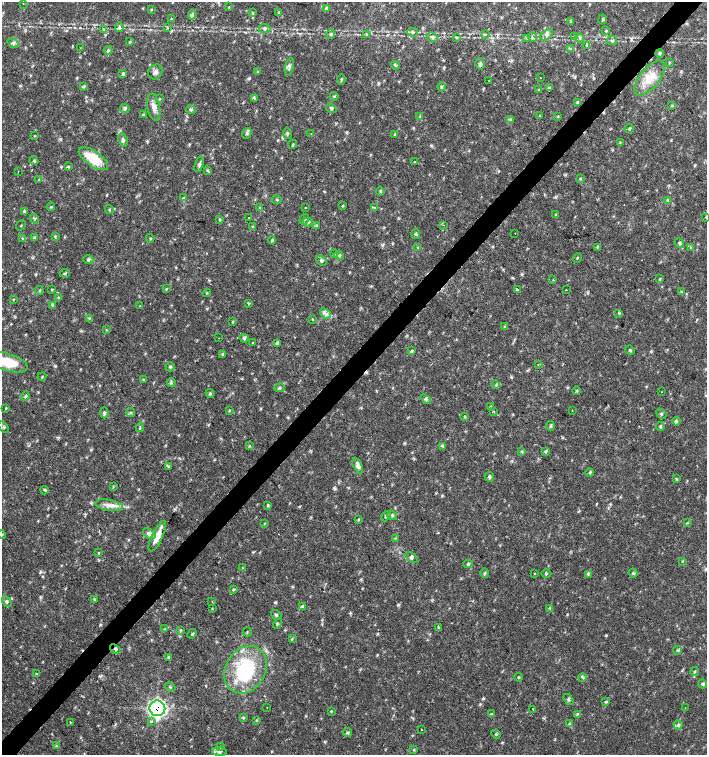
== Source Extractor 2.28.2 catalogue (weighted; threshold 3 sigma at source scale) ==
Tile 10 of 4 x 4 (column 2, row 3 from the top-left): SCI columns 1635-3043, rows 1507-3012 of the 6023 x 6029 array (HDU 1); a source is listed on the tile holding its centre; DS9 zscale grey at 2 x 2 block average (1 PNG px = mean of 2 x 2 image px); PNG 709 x 757 px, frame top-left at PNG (2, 2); each listed source drawn as its Kron ellipse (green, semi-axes under 4 px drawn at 4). Shown black and unused: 4% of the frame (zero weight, under 2 of 3 exposures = <1% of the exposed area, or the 3 px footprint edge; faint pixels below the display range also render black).
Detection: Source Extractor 2.28.2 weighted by HDU 2 'WHT'; one run over the whole footprint, this tile lists its part. Background 0.018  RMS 0.0031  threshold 0.0141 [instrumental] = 3 sigma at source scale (4.5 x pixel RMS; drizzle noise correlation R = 1.50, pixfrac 1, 0.0396/0.0396 arcsec/px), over >= 5 px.
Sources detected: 262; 4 cosmic-ray / hot-pixel residue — neither listed nor drawn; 4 inside a brighter listed object's ellipse — not listed separately; the other 254 listed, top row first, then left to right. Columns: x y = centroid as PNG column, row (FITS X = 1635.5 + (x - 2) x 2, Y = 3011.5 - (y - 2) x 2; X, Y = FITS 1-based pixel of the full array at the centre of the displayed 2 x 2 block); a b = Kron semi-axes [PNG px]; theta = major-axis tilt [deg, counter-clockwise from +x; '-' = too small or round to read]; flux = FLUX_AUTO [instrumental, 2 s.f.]
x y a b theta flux
23 4 2 2 - 0.4
229 7 3 2 - 0.45
327 8 4 3 - 2.9
151 9 3 2 - 0.67
252 13 4 2 - 0.54
279 13 3 3 - 0.6
192 15 5 2 - 1.1
172 19 3 3 - 0.86
603 19 4 3 - 0.86
571 21 3 2 - 0.63
119 27 5 4 - 1.7
167 28 4 2 - 0.73
265 29 6 4 -8 1.7
104 30 3 3 - 0.57
606 31 4 2 - 0.71
413 32 5 4 - 1.7
331 34 5 4 - 1.6
366 34 4 3 - 0.72
485 34 4 3 - 0.74
547 35 7 4 38 2.3
574 36 3 2 - 0.55
432 37 6 5 - 1.9
456 37 4 3 - 0.71
532 37 5 3 - 1.2
527 38 3 2 - 0.6
580 38 5 3 - 1.4
612 40 5 4 - 1.2
130 42 4 2 - 0.52
13 43 6 4 -36 2.2
586 45 2 2 - 1.1
80 48 2 2 - 0.59
570 49 3 2 - 0.46
108 50 4 4 - 1
660 53 4 3 - 1.2
669 62 3 3 - 0.56
480 64 6 4 -76 1.5
395 65 4 3 - 1.1
289 67 9 3 79 1.8
155 72 8 6 51 2.8
258 72 4 3 - 0.89
123 74 4 3 - 1.2
540 78 2 2 - 0.65
650 78 21 9 50 14
341 79 5 2 - 0.79
489 80 2 2 - 0.64
83 87 3 2 - 0.68
442 87 4 3 - 1.1
549 87 3 2 - 0.77
539 90 4 3 - 0.82
334 96 4 3 - 0.73
254 98 4 3 - 0.87
159 99 4 2 - 0.56
578 102 4 3 - 0.81
672 106 4 2 - 0.58
154 107 14 6 -79 5.3
125 108 5 4 - 1.4
331 108 5 4 - 1.4
191 109 5 4 - 1.2
143 115 4 2 - 0.66
420 116 3 3 - 0.59
540 116 3 3 - 0.84
558 116 4 2 - 0.46
510 120 3 3 - 1
629 129 5 2 - 0.83
287 133 6 3 -81 1.1
247 134 6 3 48 1.3
311 134 2 2 - 0.83
395 135 4 3 - 0.84
34 136 3 2 - 0.45
123 140 7 4 -67 2
620 142 3 2 - 0.57
293 144 4 2 - 0.73
93 159 17 7 -35 22
34 161 4 3 - 0.85
414 162 2 2 - 0.91
199 164 8 4 71 1.7
68 167 3 3 - 0.66
207 170 4 3 - 0.85
18 171 2 2 - 0.29
39 179 3 2 - 0.38
580 179 3 3 - 0.63
380 191 4 3 - 0.8
183 198 4 3 - 0.74
277 200 4 3 - 0.75
668 200 3 2 - 0.6
342 206 4 2 - 0.52
51 207 4 2 - 0.53
259 208 3 3 - 0.55
306 208 2 2 - 0.8
374 208 4 3 - 1.1
109 210 5 2 - 0.61
25 211 4 3 - 1.4
556 214 3 3 - 0.55
706 217 3 2 - 0.46
249 218 2 2 - 1.1
34 219 5 3 - 1
304 219 5 3 - 1.1
219 220 3 3 - 0.66
308 222 5 3 - 1.2
21 225 5 2 - 0.43
444 225 2 2 - 0.28
316 226 3 3 - 0.79
253 227 4 2 - 0.6
515 233 2 2 - 0.77
416 234 5 4 - 1.1
55 236 3 3 - 0.69
23 238 3 2 - 0.73
34 238 4 3 - 1.2
150 238 4 2 - 0.58
272 240 4 3 - 0.98
679 243 5 3 - 1.1
418 247 4 3 - 0.73
597 247 4 3 - 0.8
690 247 3 3 - 0.82
334 254 4 3 - 0.9
339 255 5 4 - 1.4
577 258 5 2 - 0.5
88 260 5 4 - 1.4
321 261 6 4 -40 1.5
65 273 5 2 - 0.74
660 279 4 3 - 0.85
553 280 3 2 - 0.49
166 289 3 2 - 0.53
517 289 2 2 - 26
39 290 4 3 - 0.75
52 290 4 2 - 0.62
566 290 2 2 - 0.47
681 292 4 3 - 0.78
207 293 4 2 - 0.46
59 297 3 2 - 0.54
13 299 3 2 - 0.47
248 303 4 2 - 0.81
52 305 4 3 - 0.84
140 306 3 2 - 0.38
325 313 6 4 -41 5.1
619 313 4 3 - 0.65
89 318 4 4 - 0.99
312 319 3 2 - 0.41
232 322 3 3 - 0.51
505 327 4 2 - 0.62
106 330 3 2 - 0.42
219 338 2 2 - 0.48
244 338 5 4 - 1.2
252 343 2 2 - 1.3
277 343 4 3 - 1
630 350 5 3 - 0.9
411 351 4 3 - 0.89
222 355 4 2 - 0.63
7 362 21 8 -17 24
538 364 3 2 - 0.53
170 367 4 3 - 0.88
42 377 4 2 - 0.63
143 380 4 3 - 0.7
171 383 4 2 - 0.75
496 385 4 2 - 0.84
279 388 5 2 - 0.96
577 391 4 2 - 0.76
661 392 2 2 - 0.29
210 393 4 3 - 0.87
25 396 5 3 - 1
426 399 6 3 -40 1.1
491 406 3 2 - 0.59
6 408 4 2 - 0.55
229 410 4 3 - 0.67
572 410 2 2 - 0.33
494 411 3 2 - 0.47
130 412 4 3 - 0.92
104 413 5 3 - 1.3
661 414 6 3 -46 0.9
465 417 3 3 - 0.68
676 421 4 2 - 0.64
550 426 5 3 - 0.98
4 427 6 3 -50 1
140 427 5 2 - 0.78
660 427 4 3 - 1.1
249 446 3 2 - 0.5
443 446 4 3 - 0.88
522 451 3 2 - 0.56
546 452 3 2 - 0.72
169 466 3 2 - 0.59
358 466 8 4 -63 3.5
589 473 4 2 - 0.59
489 477 5 4 - 1.3
676 479 3 2 - 0.61
113 487 3 2 - 0.6
45 490 4 3 - 0.88
109 505 14 5 -10 5
268 505 4 3 - 0.96
392 515 5 3 - 1.2
386 516 6 4 50 1.5
358 519 4 2 - 0.7
265 523 3 2 - 0.53
687 523 3 2 - 0.48
149 534 7 4 -34 3
2 535 4 3 - 0.74
157 536 17 5 65 8.6
395 538 3 3 - 0.57
98 553 3 2 - 0.5
411 557 7 4 -37 1.6
682 561 3 2 - 0.54
468 564 5 4 - 1
242 568 3 2 - 0.51
485 573 4 3 - 0.95
633 573 4 3 - 1
535 574 2 2 - 0.71
546 574 5 3 - 0.87
588 574 3 2 - 0.62
233 590 3 2 - 0.66
95 600 4 3 - 0.82
7 602 5 3 - 1.2
212 602 3 2 - 0.31
302 606 4 3 - 1.6
549 608 4 2 - 0.63
212 609 3 2 - 0.38
276 615 6 4 -36 1.3
277 624 5 3 - 0.9
439 627 3 3 - 0.72
165 629 3 3 - 0.51
181 630 3 2 - 0.57
247 632 4 2 - 0.6
192 634 5 3 - 0.86
292 639 3 2 - 0.53
115 649 6 3 -40 1.4
678 650 4 3 - 0.97
169 657 4 3 - 0.88
245 670 25 20 59 53
695 671 4 2 - 0.68
37 674 3 3 - 0.82
519 677 4 3 - 0.67
582 677 4 2 - 0.76
702 684 4 3 - 1.3
170 687 5 3 - 0.93
568 699 6 3 -54 1.2
605 701 3 2 - 0.67
685 707 2 2 - 0.27
157 708 8 8 - 150
267 708 2 2 - 1.2
533 709 2 2 - 4.6
331 711 3 3 - 0.61
491 714 3 3 - 0.86
577 714 4 2 - 0.59
243 717 4 2 - 0.67
256 720 3 2 - 0.57
151 721 3 2 - 1.1
70 722 2 2 - 0.53
570 724 4 3 - 0.92
678 725 4 3 - 1.2
421 729 2 2 - 0.75
347 733 5 3 - 0.98
496 734 4 2 - 0.78
56 746 4 3 - 0.65
220 747 4 2 - 0.57
414 750 3 2 - 0.55
220 752 7 4 -3 2.7
Overlapping masked pixels (flux is a lower limit): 2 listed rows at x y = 115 649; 157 708
Isophote crosses this tile's border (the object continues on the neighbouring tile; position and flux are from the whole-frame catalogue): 3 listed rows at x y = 706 217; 7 362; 2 535
Diffuse or blended objects may show on this block-average render without a row.